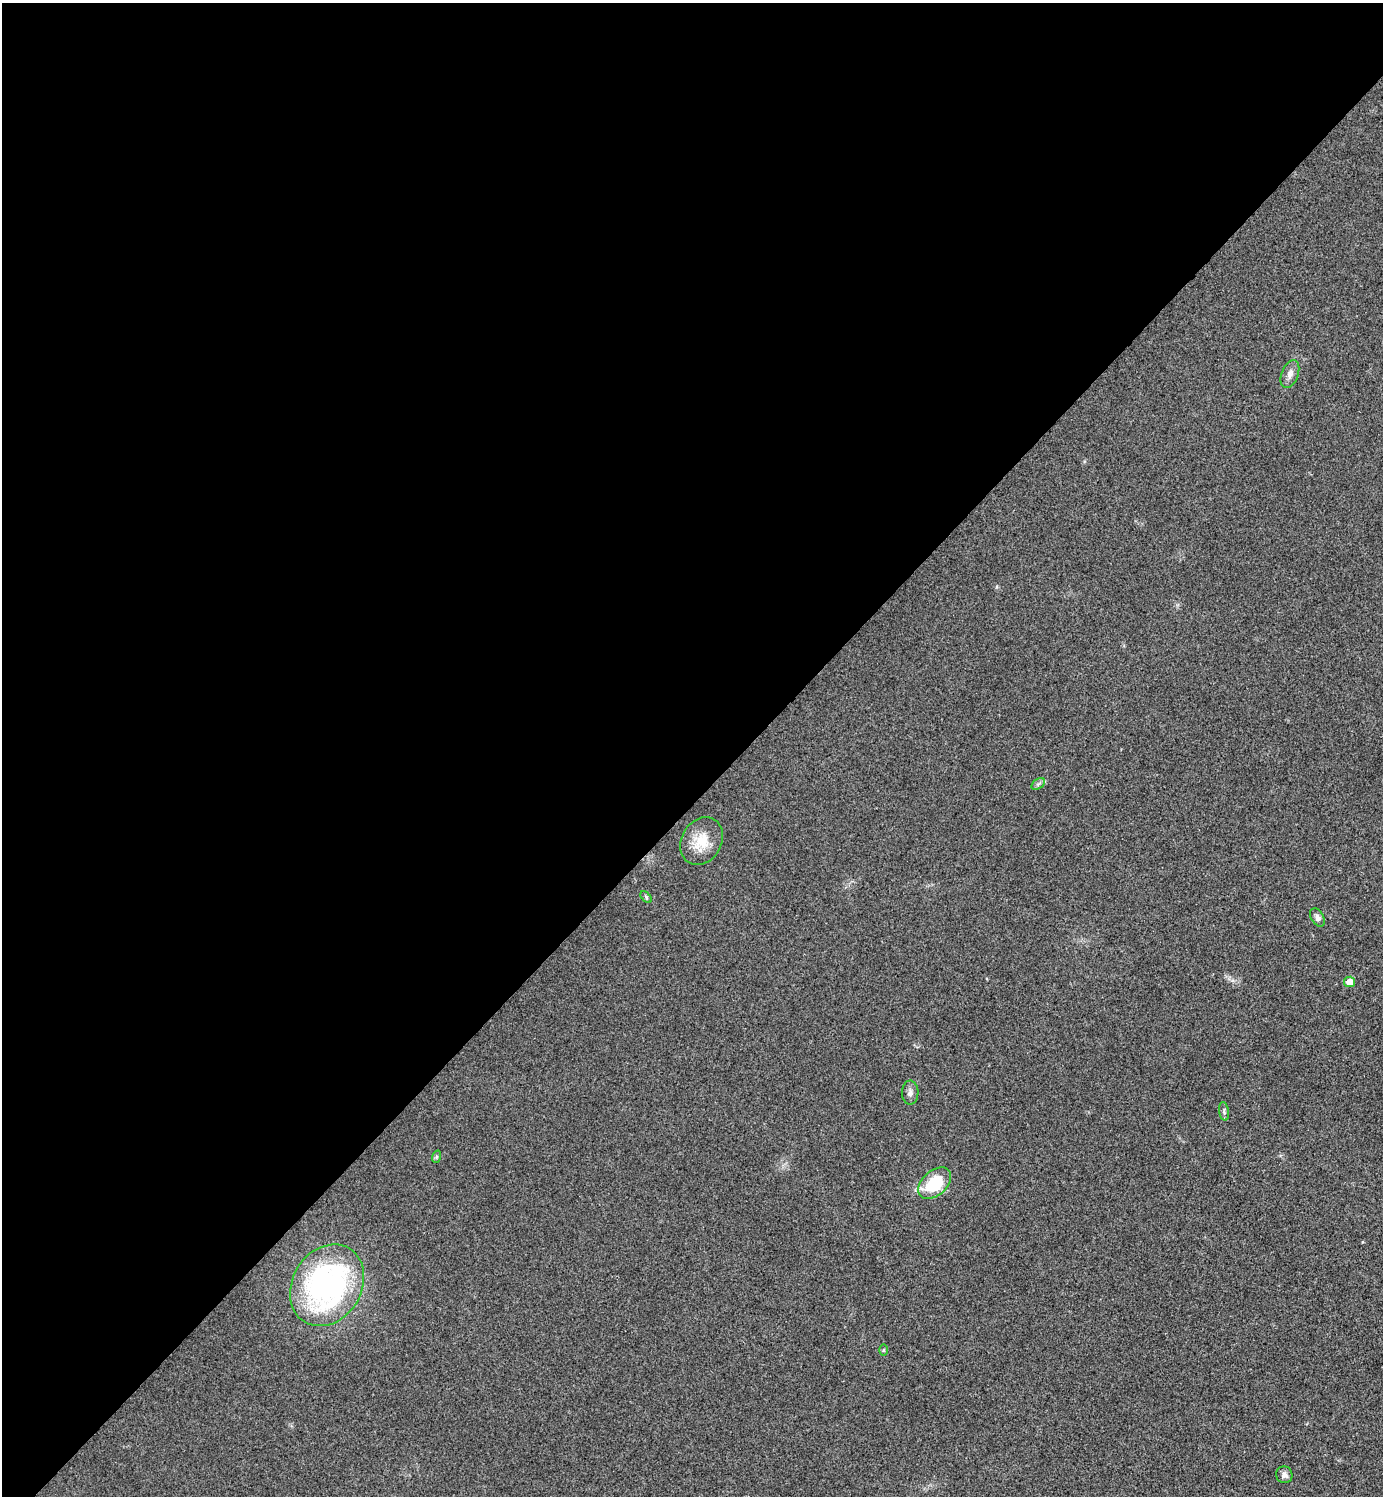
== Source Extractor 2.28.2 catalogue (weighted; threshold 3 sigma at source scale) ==
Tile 2 of 4 x 4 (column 2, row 1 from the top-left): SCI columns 1551-2931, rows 4510-6003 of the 6006 x 6006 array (HDU 1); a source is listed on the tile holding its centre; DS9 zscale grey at full resolution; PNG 1385 x 1498 px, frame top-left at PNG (2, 3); each listed source drawn as its Kron ellipse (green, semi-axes under 4 px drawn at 4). Shown black and unused: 54% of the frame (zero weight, under 3 of 4 exposures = <1% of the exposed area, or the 3 px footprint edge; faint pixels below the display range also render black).
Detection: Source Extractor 2.28.2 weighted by HDU 2 'WHT'; one run over the whole footprint, this tile lists its part. Background 0.0189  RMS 0.0055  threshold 0.0248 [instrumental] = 3 sigma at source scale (4.5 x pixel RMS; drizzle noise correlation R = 1.50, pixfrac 1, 0.05/0.05 arcsec/px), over >= 5 px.
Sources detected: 13; all 13 listed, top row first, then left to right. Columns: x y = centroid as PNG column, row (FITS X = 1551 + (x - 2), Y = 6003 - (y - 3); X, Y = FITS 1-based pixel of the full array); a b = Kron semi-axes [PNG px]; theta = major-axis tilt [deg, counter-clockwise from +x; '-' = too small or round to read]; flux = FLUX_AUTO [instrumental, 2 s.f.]
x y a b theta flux
1290 374 14 8 68 3.3
1038 784 7 5 34 1.2
702 841 25 20 61 13
646 897 7 4 -47 0.9
1317 917 10 6 -58 2.1
1349 982 5 5 - 6.4
910 1093 12 8 88 2.4
1224 1111 9 4 -81 1.2
436 1157 6 4 71 0.85
935 1183 19 12 42 26
327 1285 43 34 59 140
883 1350 6 4 88 0.65
1284 1475 8 8 - 2.5